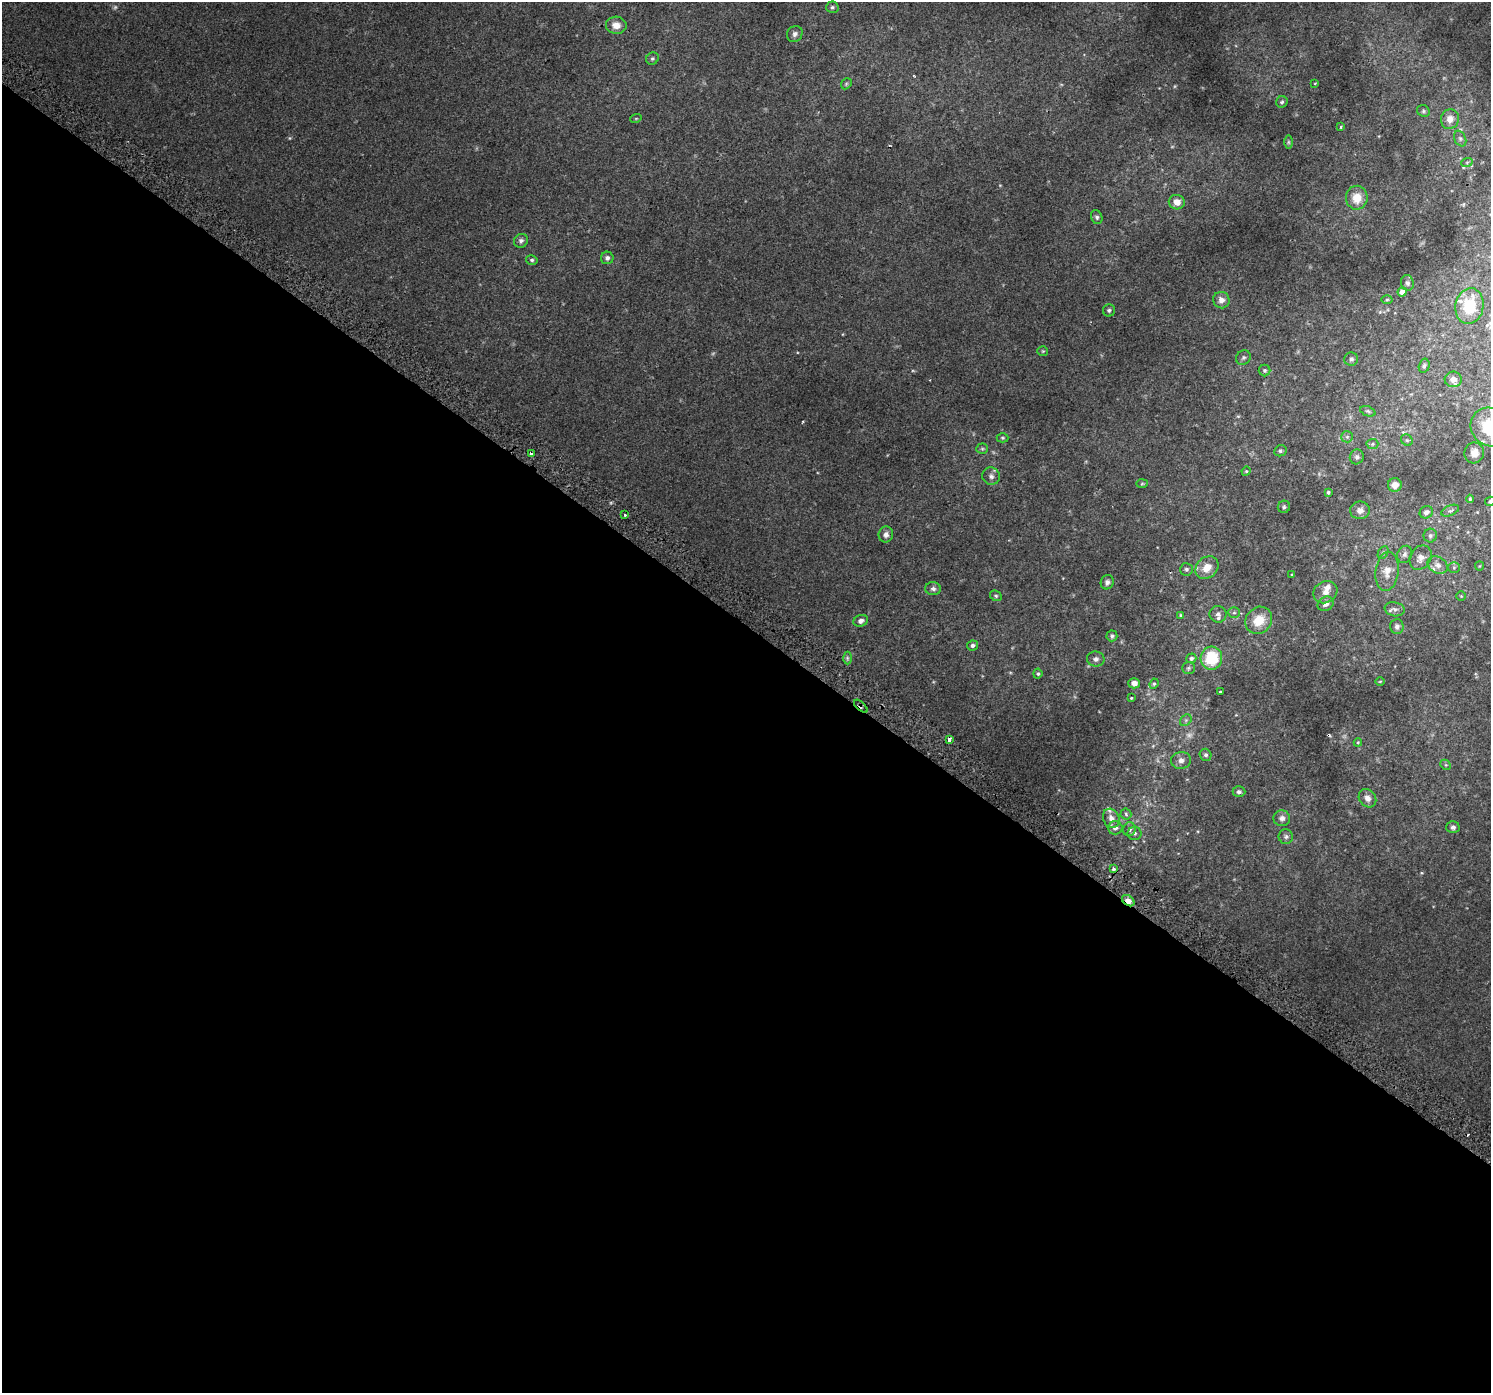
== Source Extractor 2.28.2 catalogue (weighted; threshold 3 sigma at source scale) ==
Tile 14 of 4 x 4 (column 2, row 4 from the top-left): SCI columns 1541-3029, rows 305-1695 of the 6070 x 6105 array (HDU 1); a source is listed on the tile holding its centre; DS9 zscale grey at full resolution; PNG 1493 x 1395 px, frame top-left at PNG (2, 2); each listed source drawn as its Kron ellipse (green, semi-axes under 4 px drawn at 4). Shown black and unused: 55% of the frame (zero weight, under 2 of 3 exposures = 3% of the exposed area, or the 3 px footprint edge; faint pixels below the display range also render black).
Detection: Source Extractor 2.28.2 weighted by HDU 2 'WHT'; one run over the whole footprint, this tile lists its part. Background 0.0209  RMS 0.0081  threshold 0.0366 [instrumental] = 3 sigma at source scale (4.5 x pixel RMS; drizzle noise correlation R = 1.50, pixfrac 1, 0.0396/0.0396 arcsec/px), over >= 5 px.
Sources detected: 126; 6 too faint to see at this stretch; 3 cosmic-ray / hot-pixel residue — neither listed nor drawn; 5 inside a brighter listed object's ellipse — not listed separately; the other 112 listed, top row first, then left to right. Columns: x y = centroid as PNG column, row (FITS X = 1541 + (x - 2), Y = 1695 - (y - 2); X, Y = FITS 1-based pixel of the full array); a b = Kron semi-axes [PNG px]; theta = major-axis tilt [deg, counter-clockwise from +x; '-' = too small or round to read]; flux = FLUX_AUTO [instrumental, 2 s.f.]
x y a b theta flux
832 7 6 5 - 1.4
616 25 10 8 -5 6.3
795 34 8 7 - 2.6
652 59 6 6 - 1.3
1315 83 4 2 - 0.49
846 84 6 4 47 1
1282 102 6 5 - 1.4
1423 111 6 5 - 1.4
636 118 6 3 19 0.63
1450 119 10 9 - 5.6
1341 127 3 2 - 0.73
1460 138 8 5 -63 1.6
1288 142 6 4 -90 1
1467 162 6 4 19 0.74
1357 198 12 11 - 11
1177 202 8 7 - 6.4
1097 217 7 5 -70 1.7
521 241 7 6 - 2.1
607 258 6 6 - 2.3
532 260 6 4 -14 1.3
1407 283 8 6 -75 2.1
1402 292 4 4 - 5.5
1221 300 8 8 - 4.2
1387 300 5 3 - 0.79
1469 306 18 14 79 22
1109 310 6 6 - 1.4
1043 351 5 4 - 0.82
1243 358 8 6 44 1.8
1351 359 7 6 - 2.2
1424 366 7 5 75 1.3
1264 370 6 6 - 1.5
1453 379 8 7 - 4
1368 411 8 5 -21 1.3
1490 427 20 18 -45 38
1347 437 6 5 - 1.5
1002 438 6 4 -1 1
1407 440 6 5 - 1.1
1372 444 6 5 - 1.2
982 449 6 5 - 1.1
1280 451 6 5 - 1.4
1474 453 10 9 - 6
531 454 4 3 - 4.7
1357 457 7 7 - 1.9
1246 471 5 4 - 0.84
991 476 9 8 - 2.8
1142 484 6 4 2 0.99
1395 485 7 6 - 5.3
1328 492 3 3 - 1.1
1470 499 4 4 - 0.9
1490 501 5 4 - 1.3
1284 507 6 6 - 1.3
1360 510 10 9 - 3.7
1450 511 9 5 23 1.7
1426 512 7 6 - 2.6
625 515 3 3 - 0.97
886 535 8 7 - 2.8
1430 536 7 6 - 1.7
1383 553 7 5 63 1.3
1405 554 9 7 65 2.3
1421 558 13 10 58 5
1438 565 10 8 -31 3.9
1479 566 4 4 - 0.73
1207 568 12 10 41 9
1454 568 6 5 - 1.2
1186 569 6 6 - 1.5
1387 571 20 11 83 8
1292 575 3 2 - 0.62
1107 582 7 6 - 2.3
933 589 8 6 -2 2.2
1325 592 12 10 30 5.4
996 596 6 5 - 1
1461 596 4 4 - 0.79
1326 604 8 7 - 4
1395 609 10 7 -11 2.8
1234 612 6 5 - 1.3
1218 614 8 8 - 2.5
1181 615 4 4 - 0.94
1259 620 14 12 48 14
861 621 7 5 20 2.8
1397 627 7 6 - 2.5
1112 636 5 5 - 1.4
972 645 5 5 - 2.4
847 658 6 4 -89 1.2
1191 658 5 4 - 1.7
1211 658 11 10 - 28
1096 659 9 7 -7 2.7
1188 668 6 5 - 1.3
1038 674 5 4 - 1.2
1380 681 4 3 - 0.56
1134 683 6 5 - 4.5
1154 684 5 4 - 1
1220 692 3 2 - 0.61
1131 698 3 2 - 0.62
861 706 8 4 -42 4.6
1186 720 6 5 - 1.4
949 739 4 3 - 5.7
1358 742 4 4 - 0.76
1206 755 6 6 - 1.7
1181 760 10 8 6 3.8
1446 765 6 4 -43 0.99
1239 792 6 5 - 1.8
1367 798 10 8 -52 4.4
1126 814 5 5 - 1.2
1111 818 10 8 -64 4.3
1282 818 8 8 - 3.4
1453 827 6 6 - 2
1115 828 7 6 - 3.2
1129 829 7 6 - 2.7
1135 833 7 6 - 2.1
1286 837 7 7 - 1.9
1113 869 3 3 - 1.2
1128 901 7 4 -38 5.9
Overlapping masked pixels (flux is a lower limit): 3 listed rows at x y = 861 706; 949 739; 1128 901
Isophote crosses this tile's border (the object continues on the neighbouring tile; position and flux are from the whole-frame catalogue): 2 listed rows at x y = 1490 427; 1490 501